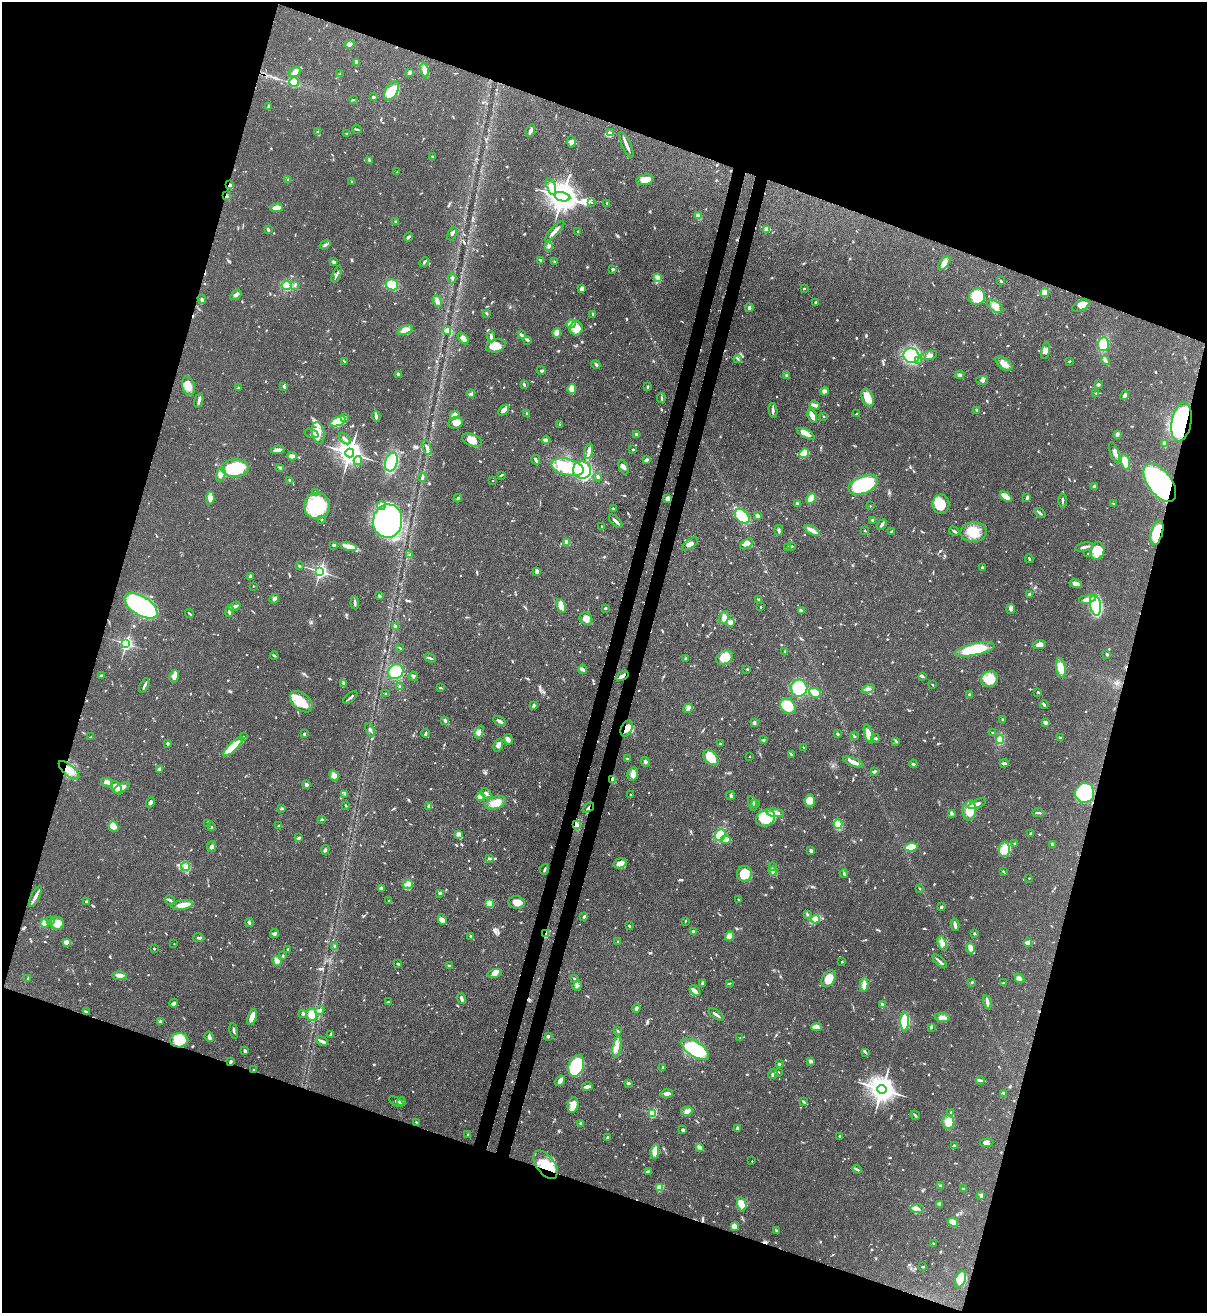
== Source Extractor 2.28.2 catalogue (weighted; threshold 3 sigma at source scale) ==
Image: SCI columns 218-5037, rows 32-5273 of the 5383 x 5308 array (HDU 1 of 3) = the unmasked area's bounding box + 8 px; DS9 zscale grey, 4 x 4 block average (1 PNG px = mean of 4 x 4 image px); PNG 1209 x 1315 px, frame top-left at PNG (2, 2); each listed source drawn as its Kron ellipse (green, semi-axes under 4 px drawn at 4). Shown black and unused: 38% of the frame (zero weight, under 3 of 4 exposures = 7% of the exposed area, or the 3 px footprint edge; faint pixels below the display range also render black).
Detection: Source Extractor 2.28.2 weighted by HDU 2 'WHT'. Background 0.0825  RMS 0.0039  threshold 0.0176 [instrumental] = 3 sigma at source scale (4.5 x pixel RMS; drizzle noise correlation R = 1.50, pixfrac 1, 0.05/0.05 arcsec/px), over >= 5 px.
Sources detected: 1117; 3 too faint to see at this stretch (4 x 4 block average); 4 inside a brighter object's white glare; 7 cosmic-ray / hot-pixel residue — neither listed nor drawn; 21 coinciding with a brighter row at this scale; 68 inside a brighter listed object's ellipse — not listed separately; of the other 1014, all 500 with FLUX_AUTO >= 1.99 (the completeness limit of this list) listed and drawn (514 fainter detections not listed), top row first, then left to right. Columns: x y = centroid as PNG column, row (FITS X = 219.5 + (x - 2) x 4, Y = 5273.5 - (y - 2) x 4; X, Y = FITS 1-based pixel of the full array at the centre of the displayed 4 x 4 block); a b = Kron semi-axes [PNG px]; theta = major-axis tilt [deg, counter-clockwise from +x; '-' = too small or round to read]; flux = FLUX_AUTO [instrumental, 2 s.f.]
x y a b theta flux
349 44 5 4 - 9
356 63 3 2 - 4.6
425 70 7 3 -79 29
295 72 6 4 34 9.8
410 73 4 3 - 7.1
340 74 3 2 - 2.1
294 82 5 4 - 27
392 91 10 6 58 46
373 97 3 2 - 3.6
354 100 4 2 - 2
269 106 3 2 - 3.7
357 129 5 2 - 3.4
530 131 7 2 66 12
317 132 4 2 - 3.2
347 133 3 2 - 2.3
610 133 4 3 - 5.1
571 142 6 4 -88 11
627 145 14 2 -65 12
432 156 2 2 - 2.5
369 161 4 2 - 2.7
397 172 2 2 - 3.3
288 180 3 2 - 2.8
645 180 9 5 10 22
351 182 3 2 - 2.2
230 185 3 3 - 5.6
551 186 9 4 -68 16
226 196 4 2 - 2.7
562 197 8 4 -11 5000
591 202 3 2 - 2.1
607 204 3 2 - 2.3
277 208 6 3 1 29
698 216 4 3 - 9.6
395 222 2 2 - 2
767 229 3 3 - 28
268 230 4 2 - 4.7
555 231 13 3 47 11
578 231 2 2 - 2.2
452 234 7 2 66 5.1
408 237 5 2 - 4.2
325 245 6 2 36 4.5
549 246 3 3 - 4.4
540 260 3 2 - 4.2
554 261 2 2 - 2.9
333 262 3 2 - 9.2
424 262 5 2 - 3.5
944 263 8 4 51 16
613 269 4 2 - 2.7
337 274 9 2 65 5.8
658 277 2 2 - 2.4
452 278 5 2 - 4
1001 281 4 2 - 3.8
295 285 2 2 - 2.6
392 285 6 5 - 43
287 286 5 4 - 44
804 288 2 2 - 6.6
582 289 3 2 - 16
1044 292 3 2 - 12
236 295 6 3 36 6
977 296 8 8 - 58
202 299 4 2 - 3.4
437 301 6 3 -70 7.5
816 302 3 2 - 4.6
995 306 9 5 -39 20
1081 306 9 5 25 25
749 308 4 2 - 6.3
486 313 3 2 - 2.4
593 314 4 2 - 4
571 324 4 3 - 34
576 328 7 6 - 34
405 330 8 4 19 23
447 331 4 3 - 5.4
557 333 4 4 - 13
521 335 4 2 - 6.2
491 337 6 2 -83 7.2
463 338 7 4 -53 10
528 341 3 2 - 2.2
1103 344 7 5 87 44
496 346 10 6 16 42
1045 351 8 4 78 11
929 355 8 3 14 8.8
911 356 8 7 - 250
738 359 4 2 - 3.1
1105 360 5 3 - 4.7
344 361 3 2 - 2.2
919 361 4 2 - 3.3
1069 361 3 2 - 2.6
1004 364 9 5 -36 17
596 365 5 2 - 4.4
541 370 4 2 - 4.7
399 375 3 2 - 12
786 375 4 2 - 3.3
960 375 5 3 - 4.9
982 380 6 4 -8 5.5
524 385 4 2 - 4.8
1098 385 3 2 - 4.9
188 386 9 6 -75 23
284 386 3 2 - 5.6
647 387 4 2 - 2.9
239 388 4 2 - 2.9
572 389 5 2 - 42
824 391 4 2 - 5
1096 393 4 2 - 2.4
471 394 4 2 - 4.7
1124 395 5 2 - 12
661 398 5 2 - 3.6
868 398 9 5 -69 34
199 400 7 2 75 10
814 405 5 3 - 6.5
504 410 6 4 46 9.2
773 410 7 3 -80 6.4
977 410 2 2 - 2.1
527 414 3 2 - 3.8
856 414 4 2 - 2.7
455 415 5 4 - 13
376 416 5 3 - 8.1
812 416 7 3 -73 16
823 416 2 2 - 2
345 417 4 2 - 3.8
338 421 8 4 20 92
1181 422 20 10 79 420
456 423 7 5 20 13
559 425 3 2 - 2.2
318 433 11 6 -79 26
312 434 7 2 -18 4
636 434 3 2 - 5.1
806 434 9 3 -27 17
1117 434 4 3 - 6.3
345 439 7 2 -39 6.3
472 440 10 6 -21 27
546 440 4 3 - 8.6
1164 444 4 3 - 8.8
427 448 8 3 -67 9
633 449 2 2 - 2.9
278 450 7 3 8 16
589 451 8 3 74 10
350 453 4 4 - 2700
804 453 5 4 - 59
1114 453 11 3 -70 12
292 456 5 4 - 11
358 460 4 2 - 4.7
536 460 5 2 - 6.1
646 460 2 2 - 9.9
391 462 9 6 73 140
1125 462 8 4 -73 49
567 467 17 8 -14 100
623 467 8 3 -66 7.2
235 468 14 9 2 150
280 468 4 2 - 2.1
582 470 9 8 - 150
221 475 7 4 74 11
501 475 4 2 - 2.5
422 477 5 3 - 5.2
598 477 4 2 - 3.1
290 480 3 2 - 4.6
492 480 2 2 - 2.8
1160 483 22 12 -54 570
863 485 15 8 23 240
1094 486 3 3 - 2.6
316 492 2 2 - 3.1
1006 497 6 3 -39 35
210 498 6 4 82 14
458 498 4 2 - 2.2
811 498 5 3 - 41
1027 498 4 2 - 4.8
668 499 4 3 - 11
1063 501 7 2 88 4.7
797 503 3 3 - 3.2
941 504 9 8 - 46
1114 504 4 2 - 2.5
317 506 13 13 - 180
381 506 4 3 - 7.7
870 506 2 2 - 2.2
613 509 3 2 - 2.7
1040 513 6 2 -36 5
742 516 8 6 -43 57
757 516 4 3 - 7.5
321 520 2 2 - 7.1
873 520 2 2 - 18
388 521 17 14 82 1100
616 521 8 2 -44 8.8
882 525 5 2 - 4.2
602 527 2 2 - 3
779 530 5 2 - 4.7
812 530 8 3 -26 20
865 531 2 2 - 2.4
891 531 3 2 - 3.1
954 531 5 2 - 4.9
974 532 13 10 4 44
1157 533 13 5 74 99
567 542 4 3 - 18
690 544 9 3 38 9.5
747 544 7 4 34 16
334 545 4 2 - 2.8
349 546 8 4 -15 20
792 546 2 2 - 2.2
788 547 2 2 - 2.4
1084 547 9 2 13 8.5
1097 551 9 7 74 27
1088 554 2 2 - 2
410 555 4 2 - 3
1029 559 4 2 - 3.3
299 566 3 2 - 2.7
982 567 3 2 - 3.1
320 571 2 2 - 780
537 571 3 3 - 7.9
250 576 3 3 - 6.2
1076 584 6 4 -13 12
253 586 2 2 - 2.3
1030 594 4 3 - 5.7
379 596 2 2 - 5.3
274 599 5 3 - 7.2
759 599 3 2 - 3.9
1087 599 9 3 11 17
355 603 6 2 -84 5.4
1095 605 10 5 -80 260
141 606 18 9 -32 520
235 606 6 3 21 6.5
561 606 7 4 -69 36
761 607 2 2 - 2.6
605 608 2 2 - 3.2
1011 609 5 3 - 7.7
229 611 6 2 87 6.7
801 611 3 2 - 7
189 614 5 2 - 3
724 617 7 4 64 12
586 619 6 6 - 16
731 622 3 2 - 2.1
396 627 3 2 - 9.6
126 643 2 2 - 630
1040 644 6 4 5 11
400 648 3 2 - 2.8
974 649 20 6 12 100
785 651 3 2 - 4.5
1107 654 3 2 - 4.3
274 656 4 2 - 3.5
724 657 9 6 25 39
430 658 6 2 -27 4.7
685 658 3 2 - 2.8
1061 668 10 4 -81 26
583 669 5 4 - 4.9
747 669 3 2 - 3.4
396 672 8 7 - 77
101 676 4 3 - 3.1
174 676 6 4 81 17
413 676 5 3 - 4.1
622 676 7 3 34 11
922 676 4 2 - 5.5
990 679 8 7 - 53
344 683 3 2 - 2.3
144 685 7 2 63 5.3
932 685 3 2 - 2.3
400 687 2 2 - 3.8
441 688 3 2 - 3.2
799 688 8 8 - 130
868 689 7 3 22 6.4
1038 692 3 2 - 3.7
815 693 6 4 -28 42
386 694 2 2 - 2.3
969 695 3 2 - 2.3
350 698 8 2 38 5
301 702 13 8 -42 54
533 705 4 2 - 6.2
1044 705 4 2 - 4.7
788 706 8 6 -42 76
688 708 5 4 - 7.5
1002 719 2 2 - 2
445 721 3 2 - 7.2
499 721 7 2 -28 8
1045 722 3 2 - 9.9
754 723 4 3 - 4.2
627 728 8 5 65 22
370 730 7 2 -64 4.2
479 732 6 3 68 8
993 732 3 2 - 2.6
425 733 4 2 - 5.2
304 734 2 2 - 5.4
837 734 3 2 - 2.9
869 734 10 4 -72 16
854 736 4 2 - 2.6
90 737 4 2 - 2.4
243 737 2 2 - 2.6
875 738 4 2 - 4.3
1060 738 2 2 - 3
508 739 5 3 - 8.3
1000 739 4 3 - 30
764 740 2 2 - 12
896 741 4 2 - 3.6
168 743 3 2 - 3.9
720 744 2 2 - 3.1
498 745 7 3 69 10
233 747 13 4 43 74
804 748 3 2 - 2.9
791 754 4 2 - 2.6
749 756 2 2 - 3.4
711 758 9 5 -43 54
627 759 3 2 - 3
645 762 5 2 - 4.8
853 762 11 2 -22 20
1004 763 4 2 - 7.5
913 764 4 2 - 3.2
69 770 13 5 -41 25
159 770 4 2 - 14
874 771 4 2 - 5.2
633 774 7 5 76 14
334 775 5 4 - 16
612 779 4 2 - 16
107 782 6 3 -14 15
306 784 2 2 - 27
117 787 7 4 -62 32
122 788 9 4 28 21
486 793 6 3 -48 5.9
1085 793 10 9 - 190
345 794 3 2 - 2.1
631 795 2 2 - 2.2
731 796 4 2 - 4.2
480 797 4 4 - 21
810 800 6 5 - 25
150 802 5 3 - 6.6
496 803 10 6 19 30
755 803 3 2 - 2.5
752 804 7 3 -75 6.9
977 804 9 2 22 12
345 805 2 2 - 2
429 806 2 2 - 22
588 808 6 2 38 5.5
282 809 3 2 - 3.3
970 810 10 6 86 41
1038 812 6 2 0 3.8
775 813 9 4 -8 16
951 813 3 2 - 9
766 818 10 8 27 110
322 820 3 2 - 2.1
208 823 2 2 - 2.1
838 824 5 4 - 51
576 825 3 3 - 14
279 826 2 2 - 12
113 827 6 4 -52 17
212 827 2 2 - 2.2
1030 833 3 2 - 4.1
458 834 2 2 - 11
720 835 6 5 - 51
299 838 4 2 - 5.6
726 840 5 3 - 7.5
1015 843 2 2 - 2.6
1052 844 3 2 - 4.4
212 846 5 3 - 5.9
911 847 6 3 8 66
1004 849 7 5 87 20
325 850 5 2 - 3.6
811 851 3 3 - 6.8
490 859 4 2 - 3.8
620 863 7 4 17 20
185 867 4 3 - 5.5
773 867 3 2 - 3.1
545 869 6 2 70 3.4
773 871 4 3 - 4.7
1003 871 3 2 - 3.7
744 874 8 7 - 52
844 874 4 2 - 3.3
1029 878 2 2 - 2.1
408 884 5 2 - 6.2
381 888 3 2 - 6
920 888 2 2 - 2.3
440 893 4 3 - 4
35 896 11 3 64 11
170 900 5 2 - 4.9
739 900 3 2 - 2.7
86 901 2 2 - 4.9
389 901 3 2 - 2
517 902 8 6 -7 19
489 903 4 4 - 21
182 905 10 4 8 27
941 907 3 2 - 5.6
807 914 4 2 - 2.8
584 917 3 2 - 5.6
815 919 4 3 - 43
442 920 5 4 - 9.7
50 921 3 2 - 2.3
685 921 3 2 - 2
249 922 4 2 - 4.2
45 923 4 4 - 12
57 923 7 6 - 23
955 925 6 2 -78 11
629 926 2 2 - 3.7
693 931 3 3 - 5.4
975 933 2 2 - 12
274 934 5 3 - 4.6
546 934 3 2 - 19
471 936 3 3 - 4.3
730 936 5 4 - 30
199 938 5 2 - 3.9
618 941 2 2 - 5.3
66 942 4 3 - 10
1028 942 4 2 - 12
942 943 7 4 -70 12
174 944 2 2 - 2.1
335 946 3 2 - 4.5
970 948 5 3 - 17
154 949 2 2 - 2.6
288 949 2 2 - 3.6
283 956 3 2 - 2.7
277 961 5 4 - 9.9
842 961 2 2 - 2.1
940 961 9 2 -43 6.2
398 964 3 2 - 4.3
449 966 2 2 - 6.1
495 973 7 4 13 8.9
119 976 7 4 -2 12
28 978 3 2 - 4.7
1020 978 5 3 - 13
574 979 3 2 - 2.3
828 979 9 6 56 31
972 982 2 2 - 3.3
702 983 4 2 - 5.4
729 983 3 2 - 2.1
1003 983 3 2 - 2.5
864 985 7 4 81 16
577 986 5 2 - 4.7
695 991 6 3 -44 7.7
461 999 5 2 - 6.8
388 1002 3 2 - 2.3
987 1002 7 2 -76 10
174 1003 4 3 - 7.7
882 1004 4 2 - 3.2
636 1008 4 3 - 4.8
320 1010 4 2 - 3.8
86 1012 4 2 - 3.5
303 1013 2 2 - 18
312 1015 6 5 - 23
716 1015 9 2 -36 9.2
252 1017 8 3 73 30
942 1017 8 4 -6 13
905 1021 9 4 89 77
160 1022 3 3 - 6.6
817 1027 5 4 - 21
931 1027 4 2 - 3.7
234 1031 8 2 -80 4.9
617 1031 4 2 - 2.2
330 1034 4 2 - 3.4
548 1036 3 2 - 3.5
209 1037 5 3 - 7.4
740 1038 2 2 - 2
179 1040 9 7 5 47
322 1041 6 2 -27 11
617 1047 11 3 81 12
695 1049 15 7 -32 220
245 1051 3 2 - 5.9
865 1052 3 3 - 2.8
231 1061 3 2 - 4.5
811 1061 4 3 - 5.8
779 1064 2 2 - 3.5
576 1066 11 7 74 150
662 1067 3 2 - 2.1
254 1070 2 2 - 2.4
778 1072 3 2 - 2
773 1074 5 2 - 8.1
980 1080 4 3 - 4.2
560 1081 5 4 - 9.2
629 1083 4 3 - 3.9
587 1086 5 2 - 11
882 1089 5 4 - 3400
667 1093 6 3 7 11
1004 1093 3 3 - 3.7
396 1101 8 2 -28 5.7
401 1102 4 3 - 8.4
804 1102 3 2 - 3.4
573 1105 8 5 78 22
687 1111 6 4 13 9.4
951 1112 3 2 - 3.4
652 1113 2 2 - 190
915 1115 5 2 - 2.8
416 1122 2 2 - 2.5
948 1122 7 6 - 27
581 1123 2 2 - 11
738 1128 3 3 - 3.6
683 1130 3 2 - 5.7
468 1135 3 2 - 2.1
839 1136 2 2 - 6.1
607 1138 3 2 - 2.5
987 1143 7 3 5 9.2
954 1145 2 2 - 2.7
700 1147 4 3 - 6.3
655 1151 7 3 84 31
752 1161 2 2 - 2.8
545 1165 16 9 -53 58
857 1169 5 2 - 3.3
648 1171 3 2 - 2.9
940 1186 4 3 - 4.7
660 1187 2 2 - 130
963 1189 3 3 - 3.4
981 1195 3 2 - 3.8
742 1204 7 4 -78 25
939 1204 4 2 - 3.8
917 1209 7 2 -1 5.9
953 1222 5 3 - 23
734 1226 3 3 - 19
776 1230 3 2 - 2.2
934 1243 2 2 - 2.4
922 1267 3 2 - 2.2
960 1279 9 5 69 45
Overlapping masked pixels (flux is a lower limit): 15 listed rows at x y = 230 185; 226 196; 1181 422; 1160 483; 1157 533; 622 676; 627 728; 69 770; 612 779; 588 808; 576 825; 546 934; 231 1061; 254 1070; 545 1165
Diffuse or blended objects may show on this block-average render without a row.